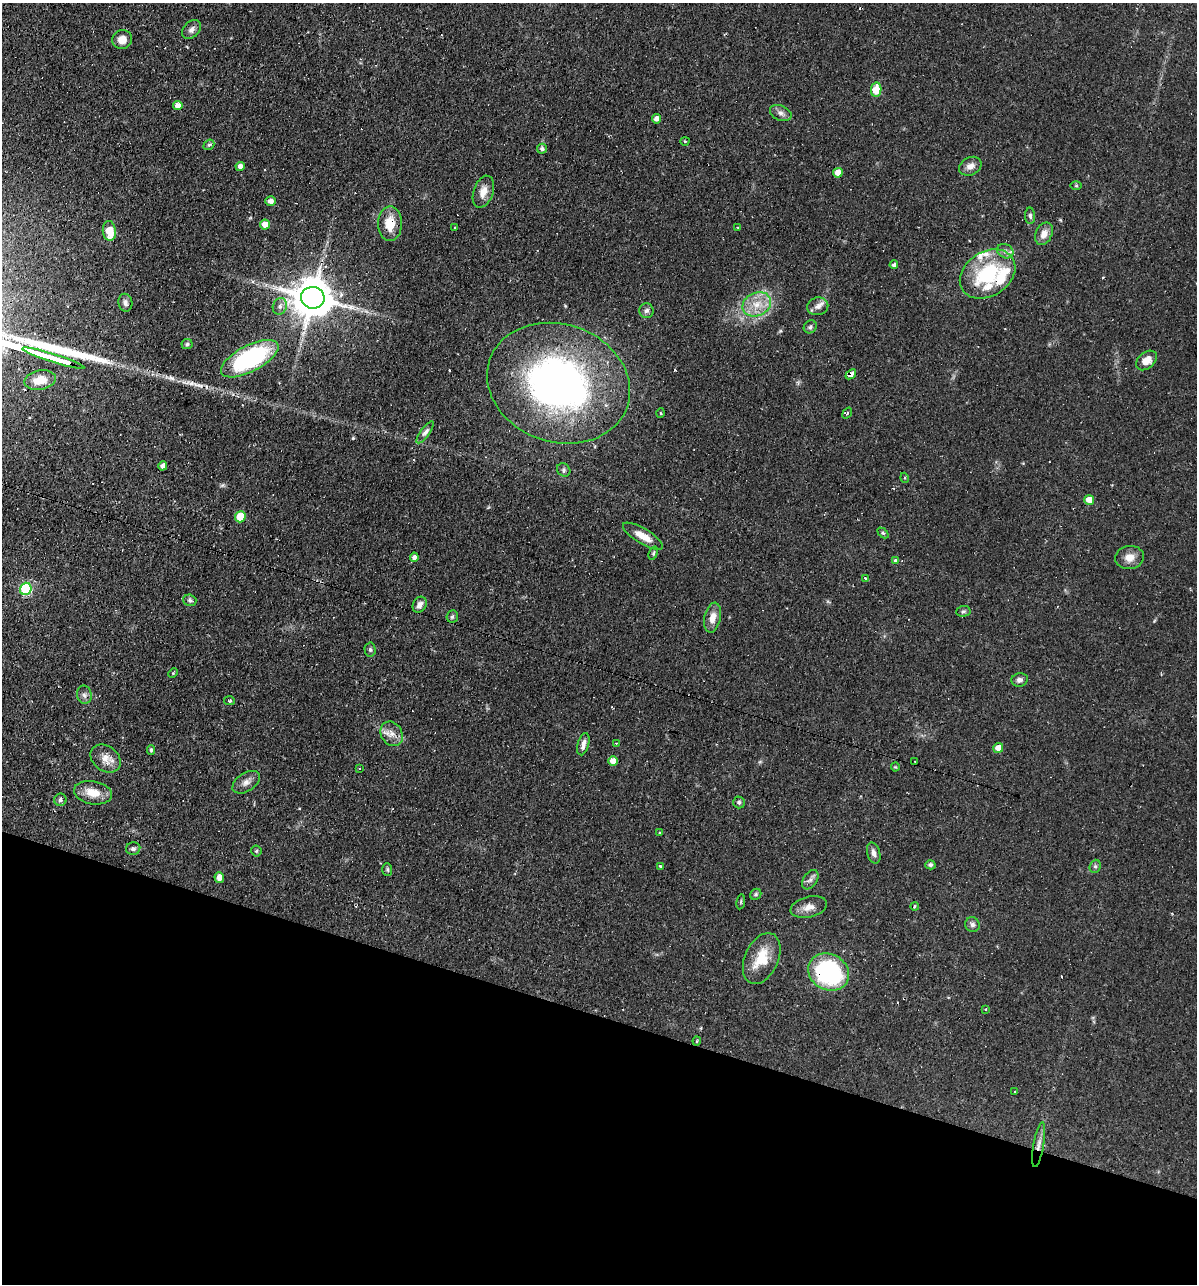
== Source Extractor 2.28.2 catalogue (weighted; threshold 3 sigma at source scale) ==
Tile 15 of 4 x 4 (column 3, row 4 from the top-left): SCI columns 2641-3835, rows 1-1282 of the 5156 x 5129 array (HDU 1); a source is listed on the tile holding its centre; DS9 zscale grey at full resolution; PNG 1199 x 1286 px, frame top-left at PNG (2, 3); each listed source drawn as its Kron ellipse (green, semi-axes under 4 px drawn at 4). Shown black and unused: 21% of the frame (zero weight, under 2 of 3 exposures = <1% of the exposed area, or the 3 px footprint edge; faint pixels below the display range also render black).
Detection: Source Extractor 2.28.2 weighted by HDU 2 'WHT'; one run over the whole footprint, this tile lists its part. Background 0.066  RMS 0.0053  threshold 0.0236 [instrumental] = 3 sigma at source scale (4.5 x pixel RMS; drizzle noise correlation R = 1.50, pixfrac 1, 0.05/0.05 arcsec/px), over >= 5 px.
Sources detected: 118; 1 too faint to see at this stretch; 1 inside a brighter object's white glare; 11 cosmic-ray / hot-pixel residue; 1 long thin detection or spike segment (spike, bleed or trail) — neither listed nor drawn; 4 inside a brighter listed object's ellipse — not listed separately; the other 100 listed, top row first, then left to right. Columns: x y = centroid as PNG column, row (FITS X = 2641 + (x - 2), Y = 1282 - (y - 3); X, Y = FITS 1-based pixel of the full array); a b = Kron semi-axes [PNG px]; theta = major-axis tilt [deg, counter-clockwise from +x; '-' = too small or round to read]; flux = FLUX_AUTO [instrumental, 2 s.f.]
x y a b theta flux
191 29 11 8 43 2.3
122 40 10 9 - 4.7
876 90 7 5 81 15
178 105 5 4 - 4.6
781 113 11 7 -22 2.4
657 119 5 4 - 2.2
685 141 4 3 - 0.52
209 145 6 4 40 0.9
542 149 5 5 - 1.1
240 166 4 4 - 2.7
970 166 12 9 26 3.5
838 173 5 5 - 6.2
1076 186 5 3 - 0.53
483 192 16 10 72 5.4
270 201 5 5 - 2.6
1030 216 8 5 -89 1.2
390 224 17 12 89 10
265 225 5 5 - 5.8
455 227 3 2 - 0.68
738 228 3 3 - 0.76
109 231 10 6 -83 9.6
1044 234 12 8 65 4.7
1005 251 8 7 - 2.1
894 265 4 3 - 1.8
988 274 30 22 32 38
313 298 12 11 - 1900
125 303 9 7 -79 1.9
757 304 15 11 25 8.4
280 306 8 7 - 2.2
818 306 10 9 - 3.1
646 311 7 7 - 1.5
810 327 7 6 - 1.1
187 344 5 5 - 1.1
53 358 32 3 -17 3200
250 359 32 13 28 72
1146 360 12 8 40 5.7
851 374 6 4 41 5.1
40 380 16 9 11 6.7
559 383 73 59 -19 230
660 413 5 3 - 0.49
847 413 6 3 54 0.74
425 432 13 4 54 1.9
163 466 4 4 - 2.5
564 470 7 6 - 1.2
905 478 5 3 - 0.51
1089 500 5 5 - 6.2
240 517 5 5 - 14
883 533 6 4 -44 0.71
643 536 23 7 -31 7.2
653 553 7 4 69 0.77
414 557 4 4 - 2.1
1129 557 14 11 8 5.2
896 560 3 3 - 1.2
866 578 3 3 - 1.5
26 589 6 6 - 38
190 600 6 5 - 1.3
420 605 8 6 60 2.8
963 611 7 5 3 1
452 616 6 5 - 1
713 618 15 8 77 5
370 650 7 5 -87 1.1
173 673 5 3 - 0.5
1020 680 8 6 14 2
84 695 9 7 -81 2
229 701 5 4 - 1.7
392 734 13 10 -59 4.4
616 743 3 3 - 0.54
583 744 11 5 74 2.6
998 748 5 5 - 4.8
151 750 4 3 - 0.83
106 759 16 12 -37 5.6
613 761 4 4 - 6.5
915 761 3 2 - 0.43
895 767 4 4 - 0.51
360 769 3 2 - 0.53
246 782 15 9 33 3.4
93 793 19 11 -10 8.3
60 800 6 6 - 1.4
739 802 6 5 - 1.2
660 833 4 4 - 0.61
133 849 7 6 - 1.4
256 851 5 5 - 0.7
874 853 11 6 -74 2.5
930 865 5 4 - 1.2
661 866 3 3 - 1.4
1095 866 7 5 69 1
387 869 6 5 - 0.84
219 877 5 5 - 3.9
810 880 11 6 57 2.1
756 894 6 5 - 0.94
741 902 7 3 82 0.64
915 906 4 3 - 0.61
809 907 18 10 14 5
972 925 8 7 - 1.6
762 959 27 16 66 15
829 972 21 18 -29 70
986 1009 3 3 - 2.9
697 1041 4 4 - 0.53
1015 1091 2 2 - 0.49
1039 1145 23 5 80 4
Overlapping masked pixels (flux is a lower limit): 5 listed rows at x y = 390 224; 53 358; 851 374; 829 972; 1039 1145